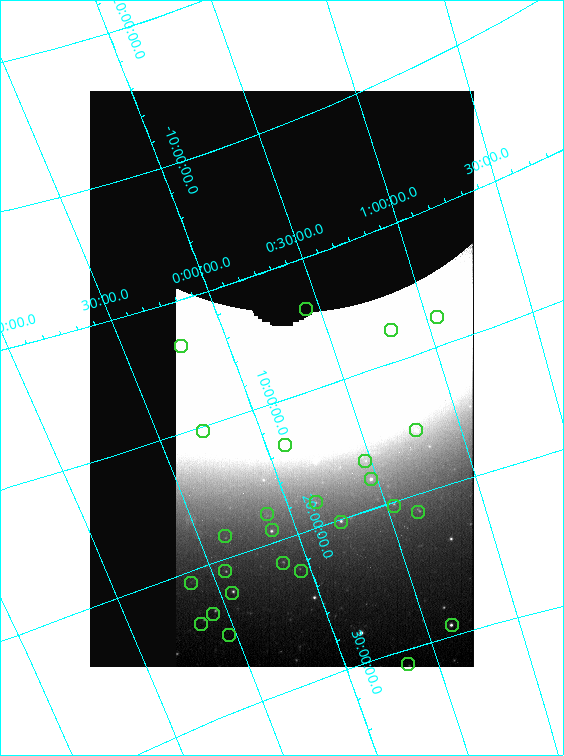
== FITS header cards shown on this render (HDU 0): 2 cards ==
NAXIS1  =                  384 /
NAXIS2  =                  576 /

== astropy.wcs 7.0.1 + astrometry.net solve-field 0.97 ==
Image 384 x 576 px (HDU 0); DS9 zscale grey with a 90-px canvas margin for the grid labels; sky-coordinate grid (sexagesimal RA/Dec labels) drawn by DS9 from the SOLVED WCS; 26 Tycho-2 reference stars matched to detected sources circled (green)
Header WCS: none
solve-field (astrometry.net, Tycho-2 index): SOLVED blind (the file carries no WCS)
Solved WCS: RA---TAN-SIP/DEC--TAN-SIP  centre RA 00:11:54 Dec +08:22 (2.97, +8.37 deg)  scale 276 x 284 arcsec/px (non-square pixels)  FOV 1768.3' x 2723.1'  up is +161 deg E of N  parity normal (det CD < 0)
(file carries no celestial WCS; the grid is the blind solution)
Tycho-2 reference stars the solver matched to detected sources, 26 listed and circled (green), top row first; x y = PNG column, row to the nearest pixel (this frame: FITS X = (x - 90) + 1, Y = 576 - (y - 91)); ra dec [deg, ICRS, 3 dp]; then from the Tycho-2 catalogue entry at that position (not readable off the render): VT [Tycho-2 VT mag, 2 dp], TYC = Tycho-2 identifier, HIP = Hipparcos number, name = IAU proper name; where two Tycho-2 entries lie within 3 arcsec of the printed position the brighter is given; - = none
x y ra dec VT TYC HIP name
306 309 6.569 +3.826 6.87 6-1362-1 2080 -
437 317 15.736 +7.890 4.36 612-1446-1 4906 -
391 330 12.171 +7.585 4.59 604-1301-1 3786 -
181 346 356.598 +3.487 5.31 589-1671-1 117245 -
416 430 11.637 +15.476 5.59 1188-1687-1 3632 -
203 431 355.843 +10.332 5.28 1173-1740-1 117020 -
285 445 1.425 +13.396 5.64 600-1506-1 476 -
365 461 7.053 +16.445 6.23 1180-1762-1 2224 -
371 479 7.012 +17.893 5.24 1183-1805-1 2219 -
316 502 2.260 +18.212 5.67 1181-1782-1 729 -
394 506 8.148 +20.294 5.49 1193-2069-1 2568 -
418 512 9.841 +21.250 5.97 1193-2072-1 3093 -
267 514 358.254 +17.900 6.72 1725-2098-1 117770 -
341 522 3.651 +20.207 4.98 1185-2319-1 1168 -
272 530 358.122 +19.120 5.26 1725-2097-1 117718 -
225 536 354.487 +18.401 5.48 1723-2166-1 116611 -
283 563 358.097 +21.671 6.31 1728-2113-1 117710 -
225 571 353.481 +20.841 6.32 1726-2508-1 116307 -
301 571 359.173 +22.648 6.36 2252-2491-1 118048 -
191 583 350.669 +20.829 6.26 1719-2320-1 115407 -
232 593 353.367 +22.499 5.58 1726-2507-1 116264 -
213 614 351.345 +23.404 4.49 2237-1660-1 115623 Alkarab
201 624 350.159 +23.740 4.60 2237-1659-1 115250 Salm
452 625 9.639 +29.312 4.44 1744-2936-1 3031 -
229 635 351.918 +25.167 5.97 2253-586-1 115806 -
408 664 5.102 +30.936 5.85 2261-1522-1 1630 -